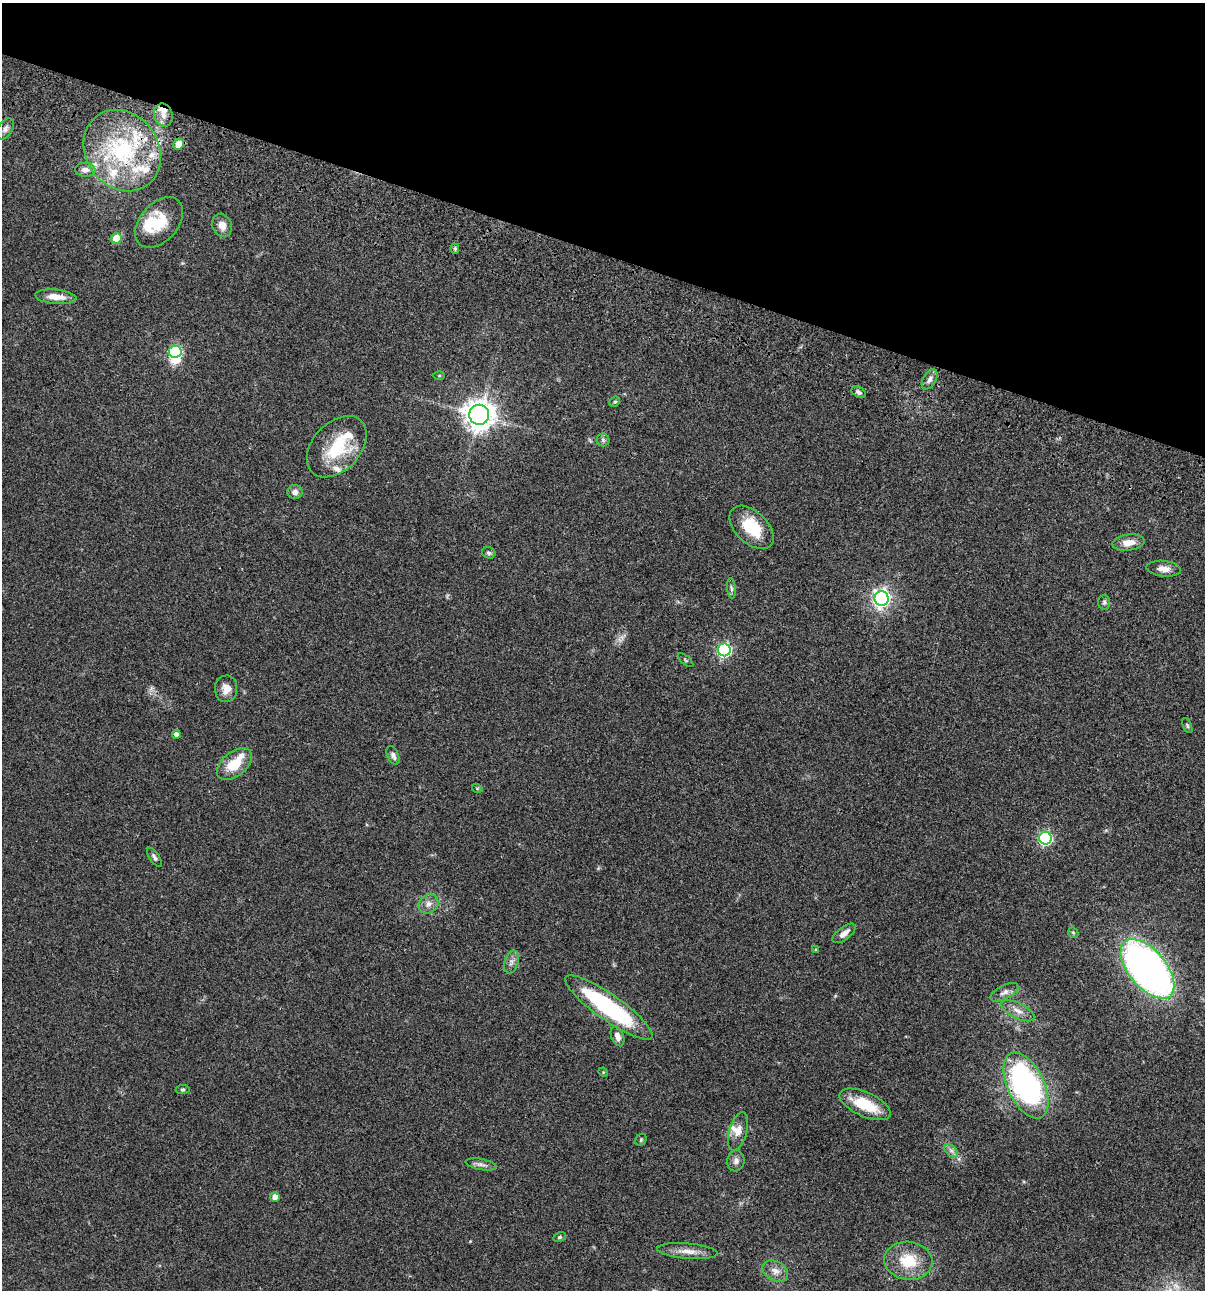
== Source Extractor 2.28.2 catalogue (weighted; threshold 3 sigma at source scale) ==
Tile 2 of 4 x 4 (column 2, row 1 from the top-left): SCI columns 1438-2640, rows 3986-5273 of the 5405 x 5390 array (HDU 1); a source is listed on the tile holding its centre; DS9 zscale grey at full resolution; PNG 1207 x 1292 px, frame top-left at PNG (2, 3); each listed source drawn as its Kron ellipse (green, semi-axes under 4 px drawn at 4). Shown black and unused: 20% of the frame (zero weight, under 3 of 4 exposures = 9% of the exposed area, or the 3 px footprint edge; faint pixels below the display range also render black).
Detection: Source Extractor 2.28.2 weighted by HDU 2 'WHT'; one run over the whole footprint, this tile lists its part. Background 0.0462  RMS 0.0055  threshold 0.0249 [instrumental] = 3 sigma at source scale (4.5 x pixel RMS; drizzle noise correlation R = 1.50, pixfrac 1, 0.05/0.05 arcsec/px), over >= 5 px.
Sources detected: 72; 1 inside a brighter object's white glare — neither listed nor drawn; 11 inside a brighter listed object's ellipse — not listed separately; the other 60 listed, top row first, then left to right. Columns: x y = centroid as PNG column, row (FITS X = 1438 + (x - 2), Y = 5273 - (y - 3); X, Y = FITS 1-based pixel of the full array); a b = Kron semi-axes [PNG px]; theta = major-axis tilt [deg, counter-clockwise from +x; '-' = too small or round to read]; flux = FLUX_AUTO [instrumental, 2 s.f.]
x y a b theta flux
164 115 12 9 -74 3.9
5 129 11 7 56 2.3
178 144 6 5 - 5.6
122 150 43 36 -55 57
85 170 10 7 -3 2.7
159 222 29 19 48 18
222 225 12 9 -67 4.4
116 238 5 5 - 14
455 249 5 4 - 0.92
56 297 21 7 -5 6.6
175 352 6 6 - 51
439 376 5 3 - 0.49
930 379 11 6 58 2.3
859 392 8 5 -31 1.4
615 402 6 4 43 0.79
479 415 10 10 - 670
603 440 6 6 - 1.2
337 447 35 24 47 26
295 492 7 7 - 2.6
752 527 26 16 -44 18
1129 542 16 8 6 5.3
489 553 7 5 -24 1.3
1164 569 17 8 -6 3.7
731 588 10 4 -85 1.2
882 598 7 7 - 220
1104 602 7 6 - 1.2
724 650 6 6 - 94
686 660 9 3 -40 0.64
226 689 13 11 87 4.9
1187 725 8 4 -65 0.79
176 734 4 4 - 2.6
393 755 10 5 -65 1.9
234 764 20 12 38 13
477 788 5 3 - 0.51
1045 838 6 6 - 90
154 857 11 5 -55 1.4
429 904 10 9 - 3.4
844 933 14 6 38 3.4
1073 933 6 4 -45 0.67
816 950 4 3 - 0.78
511 962 12 7 73 2.5
1148 969 35 19 -50 280
1005 992 15 7 28 2.7
609 1007 52 13 -35 63
1018 1011 18 7 -26 4.2
617 1036 10 6 -69 3
603 1072 5 4 - 0.55
1026 1085 35 18 -65 130
183 1090 7 4 6 0.81
865 1104 27 12 -24 17
738 1131 20 9 73 4.8
641 1140 6 5 - 0.74
951 1151 8 5 -45 1.7
736 1161 10 8 82 2.4
481 1164 16 5 -10 2.1
275 1197 5 5 - 3.6
559 1237 6 4 27 0.79
688 1251 30 7 -5 5.8
908 1261 24 19 -8 17
775 1271 14 9 -29 4
Overlapping masked pixels (flux is a lower limit): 2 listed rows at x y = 122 150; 1026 1085